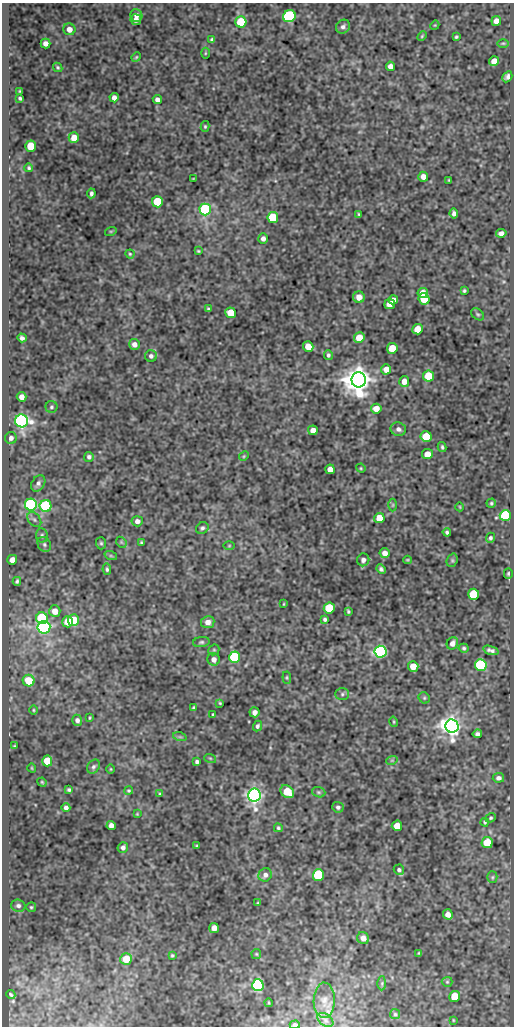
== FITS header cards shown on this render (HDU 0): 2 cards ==
NAXIS1  =                  512
NAXIS2  =                 1024

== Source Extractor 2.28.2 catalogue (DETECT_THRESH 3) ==
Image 512 x 1024 px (HDU 0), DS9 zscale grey, 1 PNG px = 1 image px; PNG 516 x 1028 px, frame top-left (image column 1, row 1024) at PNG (2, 3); each listed source drawn as its Kron ellipse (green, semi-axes under 4 px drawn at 4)
Background 51.1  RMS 0.54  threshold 1.62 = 3 sigma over >= 5 px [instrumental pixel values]
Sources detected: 194; all 194 listed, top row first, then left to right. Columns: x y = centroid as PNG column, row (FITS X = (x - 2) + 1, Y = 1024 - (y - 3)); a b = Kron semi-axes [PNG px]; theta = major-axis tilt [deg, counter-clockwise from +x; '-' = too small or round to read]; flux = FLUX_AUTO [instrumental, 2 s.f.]
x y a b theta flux
136 15 6 6 - 160
289 16 6 6 - 7200
136 20 5 5 - 190
496 21 5 5 - 240
241 22 5 5 - 1900
435 25 5 3 - 33
343 27 7 6 - 120
69 29 6 6 - 250
422 36 5 3 - 39
456 37 4 3 - 50
212 40 4 4 - 75
503 43 6 4 0 47
46 44 5 5 - 180
205 53 5 3 - 37
136 57 5 4 - 42
494 61 5 5 - 310
390 66 5 4 - 200
58 67 5 4 - 53
507 77 6 4 59 110
20 91 3 2 - 31
20 98 4 3 - 62
114 98 4 4 - 190
157 100 5 4 - 180
205 126 5 4 - 52
74 138 5 5 - 430
30 146 5 5 - 870
29 168 4 4 - 52
423 177 5 5 - 290
193 179 3 2 - 26
449 180 3 2 - 32
91 193 5 3 - 80
157 202 5 5 - 1800
205 209 6 5 - 5500
454 213 5 4 - 120
359 214 3 3 - 41
273 218 5 5 - 2000
111 231 6 3 18 32
501 233 5 4 - 160
263 239 5 4 - 140
198 251 4 3 - 40
130 254 4 4 - 41
464 291 3 3 - 48
423 293 5 5 - 490
359 297 6 5 - 310
424 299 5 5 - 1100
393 300 5 4 - 220
390 304 5 5 - 410
208 309 3 3 - 53
231 313 5 5 - 880
478 314 7 5 -40 62
417 329 5 5 - 630
22 338 5 4 - 110
359 338 5 5 - 630
134 344 5 5 - 190
308 347 5 5 - 660
392 348 5 5 - 910
328 355 5 4 - 69
151 356 6 6 - 120
386 369 5 5 - 320
429 376 5 5 - 1300
359 380 7 7 - 71000
404 381 5 5 - 260
22 397 5 4 - 220
51 407 6 6 - 67
376 409 5 5 - 390
22 421 6 6 - 16000
398 429 8 6 -22 150
313 430 5 4 - 250
426 436 5 5 - 1100
11 438 6 6 - 140
442 447 5 3 - 58
427 454 5 5 - 450
244 456 5 4 - 40
89 457 5 5 - 94
361 468 5 4 - 37
330 469 5 5 - 240
38 483 9 6 57 130
491 503 5 4 - 54
31 505 6 6 - 8200
393 505 6 4 89 53
46 506 6 6 - 4100
460 507 4 3 - 29
505 515 5 5 - 3100
379 518 5 5 - 710
34 520 8 5 -49 96
137 521 5 5 - 160
202 528 7 5 36 84
447 532 4 3 - 69
42 535 7 6 - 76
490 538 5 4 - 74
121 542 6 4 -47 55
141 542 4 3 - 44
101 543 6 5 - 63
44 544 8 6 -61 99
229 546 5 3 - 35
385 553 5 5 - 220
111 556 6 4 -18 51
12 560 5 5 - 250
363 560 6 6 - 130
408 560 4 3 - 44
452 560 7 5 71 64
107 569 6 4 -81 56
381 569 5 4 - 85
508 573 5 4 - 61
17 581 4 3 - 62
474 594 5 5 - 1900
284 604 3 2 - 25
329 608 5 5 - 1600
55 611 6 5 - 310
348 611 4 3 - 53
42 618 6 6 - 2900
325 619 4 4 - 73
73 620 6 5 - 870
68 622 5 5 - 780
208 622 6 6 - 230
44 627 6 6 - 8700
201 642 8 5 7 74
452 643 6 5 - 170
464 648 5 4 - 60
214 650 6 5 - 51
491 650 8 4 -18 120
380 652 6 6 - 13000
234 657 6 5 - 3900
214 659 6 6 - 200
481 665 6 6 - 5000
413 666 5 5 - 450
287 678 6 4 -84 46
29 681 6 5 - 850
342 694 7 6 - 77
424 698 6 5 - 61
220 703 3 2 - 33
194 708 4 3 - 55
33 710 5 3 - 34
255 712 5 5 - 140
213 714 3 3 - 43
89 718 4 2 - 33
77 720 6 5 - 120
394 722 5 3 - 41
257 726 5 4 - 86
452 726 7 6 - 37000
477 734 5 4 - 99
180 737 7 4 -18 61
14 746 3 3 - 32
210 758 6 3 -18 41
392 760 6 3 18 38
47 761 5 5 - 930
197 762 4 3 - 85
93 767 8 5 56 89
32 768 4 3 - 28
111 769 5 3 - 31
498 778 5 4 - 110
42 782 5 4 - 40
69 790 4 3 - 61
129 791 4 4 - 43
287 792 7 5 -39 890
319 792 7 5 -20 66
160 794 4 4 - 48
254 795 6 6 - 24000
338 807 5 5 - 94
66 808 4 4 - 100
137 814 4 3 - 30
491 818 5 4 - 52
485 822 4 4 - 46
111 825 4 4 - 200
397 826 5 5 - 500
278 828 4 4 - 53
487 842 5 5 - 860
197 846 3 3 - 42
123 847 5 5 - 120
399 870 5 5 - 80
265 875 7 6 - 140
318 875 6 5 - 4100
492 877 5 5 - 51
258 903 3 3 - 38
18 906 7 6 - 110
31 907 5 5 - 50
448 914 5 4 - 250
214 928 5 5 - 250
363 938 6 6 - 230
419 953 3 3 - 37
256 954 5 5 - 42
172 955 4 4 - 47
126 959 6 5 - 690
447 982 5 5 - 51
382 983 7 3 89 49
258 985 6 5 - 8300
11 994 5 2 - 49
455 996 5 5 - 1100
324 1000 18 10 89 350
269 1003 4 3 - 29
395 1014 5 5 - 53
325 1020 9 5 -37 130
453 1020 3 2 - 26
295 1025 5 3 - 120
At the frame edge (FLAGS 8, measured only in part): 1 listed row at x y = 295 1025